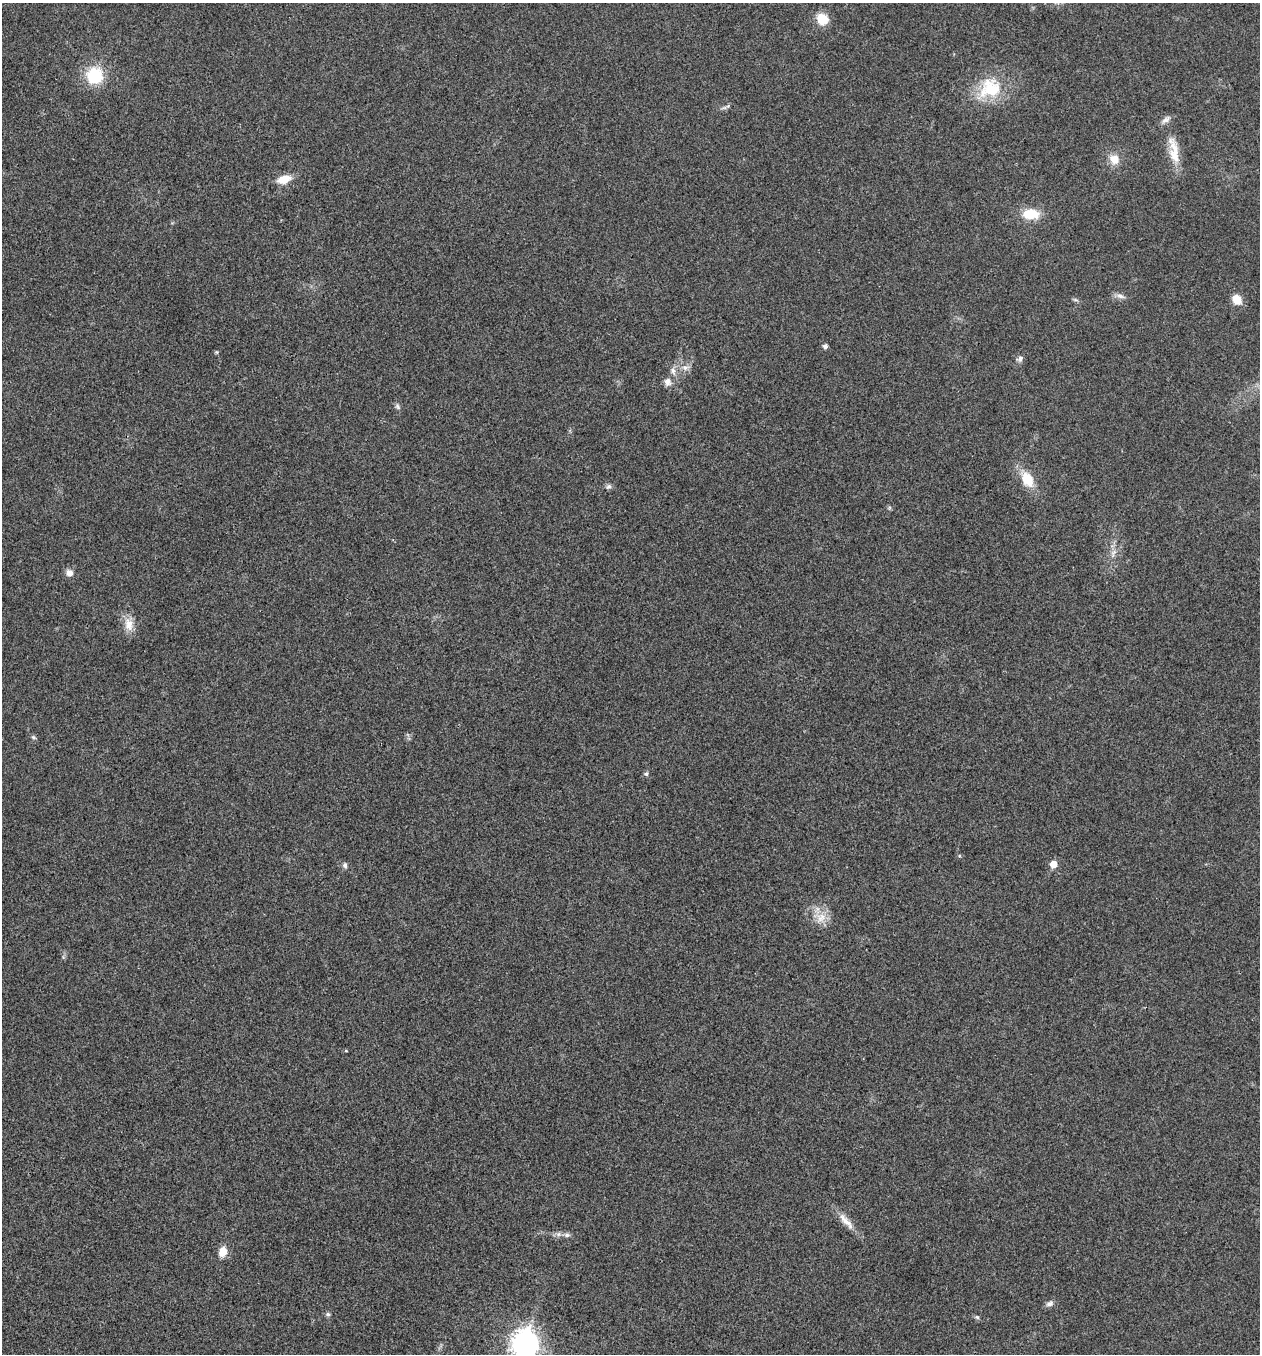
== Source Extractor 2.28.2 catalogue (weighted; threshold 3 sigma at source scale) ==
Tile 11 of 4 x 4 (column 3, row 3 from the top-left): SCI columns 2780-4037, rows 1355-2706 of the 5429 x 5416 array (HDU 1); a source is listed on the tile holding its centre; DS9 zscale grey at full resolution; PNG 1262 x 1356 px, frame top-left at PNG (2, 3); no overlay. Shown black and unused: <1% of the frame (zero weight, under 3 of 4 exposures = <1% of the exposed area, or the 3 px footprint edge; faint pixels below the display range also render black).
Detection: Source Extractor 2.28.2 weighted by HDU 2 'WHT'; one run over the whole footprint, this tile lists its part. Background 0.0206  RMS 0.0057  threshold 0.0256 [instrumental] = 3 sigma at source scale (4.5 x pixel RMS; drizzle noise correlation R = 1.50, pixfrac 1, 0.05/0.05 arcsec/px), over >= 5 px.
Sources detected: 37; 1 inside a brighter listed object's ellipse — not listed separately; the other 36 listed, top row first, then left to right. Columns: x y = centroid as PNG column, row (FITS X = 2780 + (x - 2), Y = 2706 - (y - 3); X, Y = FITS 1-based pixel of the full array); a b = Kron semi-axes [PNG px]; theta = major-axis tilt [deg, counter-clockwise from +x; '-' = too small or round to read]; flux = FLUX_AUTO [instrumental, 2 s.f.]
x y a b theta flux
822 19 13 12 - 11
95 75 15 14 - 27
990 88 31 26 23 27
1174 150 41 12 -79 13
1114 159 13 12 - 6.6
284 179 12 8 18 10
1031 214 19 11 -3 13
1120 296 12 6 -17 2.4
1237 299 10 8 -54 8.1
1075 300 8 4 -9 0.99
825 346 5 5 - 2
216 352 5 4 - 0.66
1020 359 9 6 81 1.8
685 368 10 7 -15 2.8
673 371 11 7 -66 2.7
668 382 10 9 - 3.3
397 406 9 6 -66 1.4
1027 479 16 11 -59 14
609 486 8 6 43 1.6
1113 553 11 6 62 2.7
69 573 9 8 - 3.5
129 624 19 13 -79 7.3
33 737 6 5 - 1
646 774 6 5 - 1.2
1053 864 5 5 - 8.4
345 865 8 6 -74 1.5
821 918 17 13 47 7.8
346 1051 5 3 - 0.55
846 1221 30 8 -49 7
558 1234 7 6 - 1.8
567 1235 8 6 3 1.7
223 1252 10 8 72 7.2
1050 1304 10 6 23 2.2
328 1314 6 6 - 1.1
977 1317 6 5 - 1
525 1344 11 9 71 530
Isophote crosses this tile's border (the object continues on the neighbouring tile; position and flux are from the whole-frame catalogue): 1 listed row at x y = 525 1344